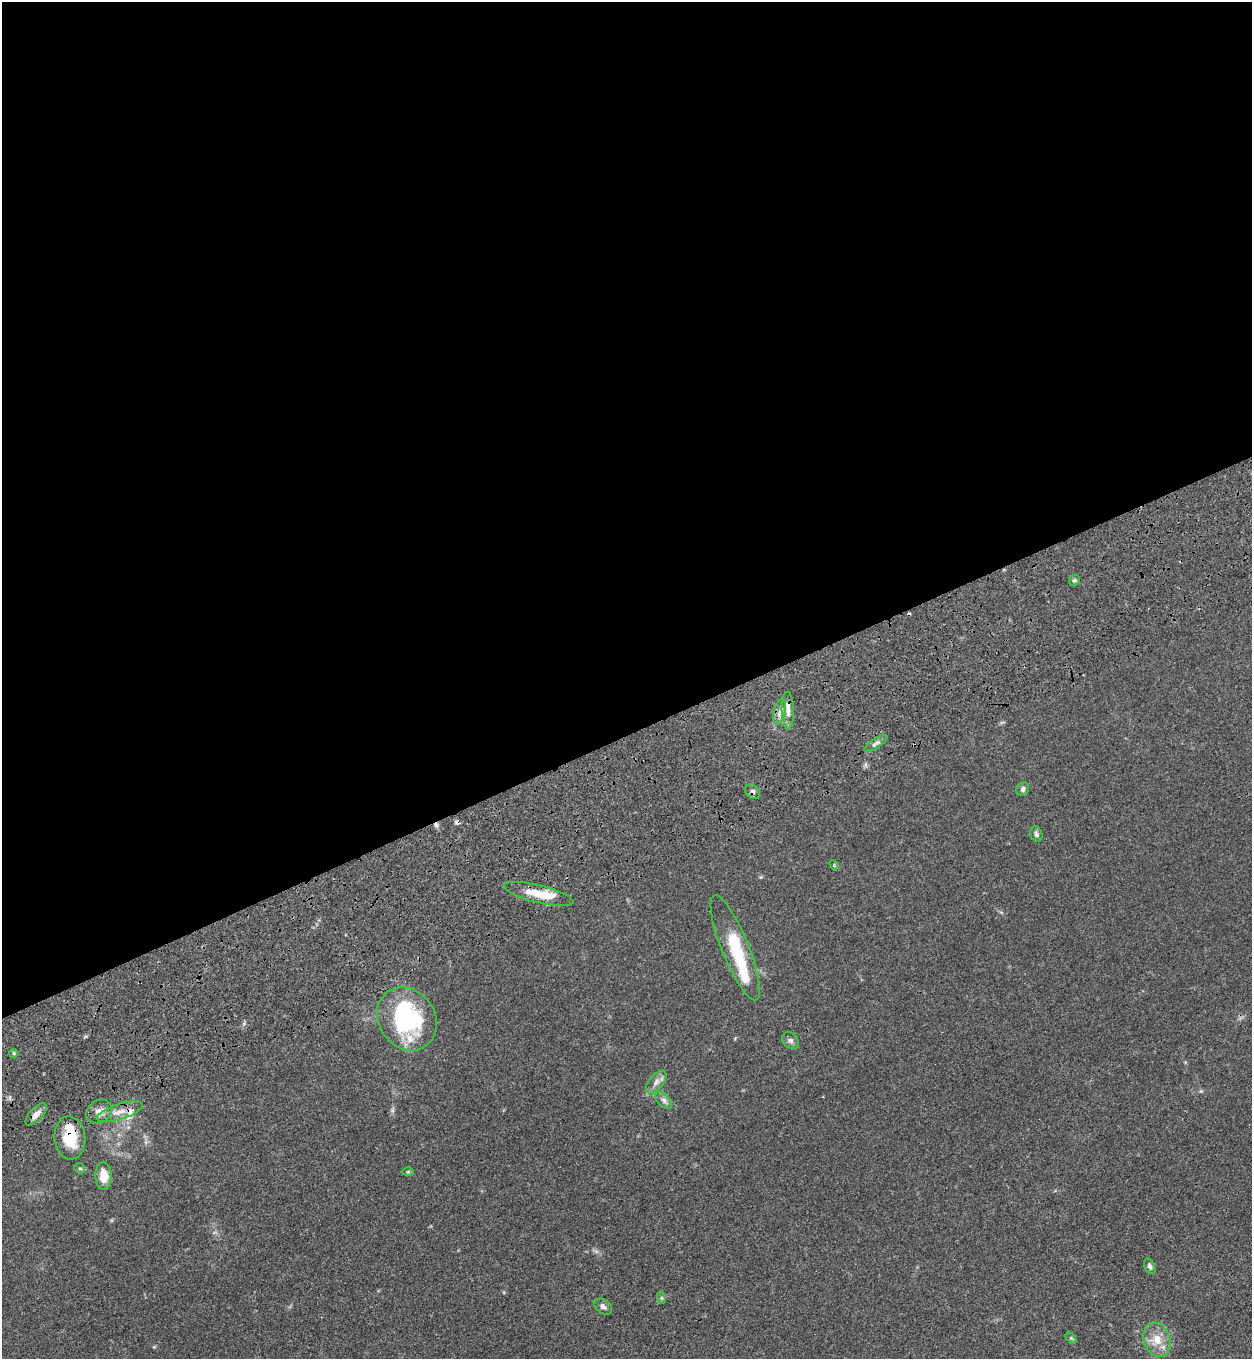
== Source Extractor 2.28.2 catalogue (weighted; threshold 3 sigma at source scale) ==
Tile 2 of 4 x 4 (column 2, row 1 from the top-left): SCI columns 1709-2958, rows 4257-5613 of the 5704 x 5798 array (HDU 1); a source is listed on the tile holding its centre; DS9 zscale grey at full resolution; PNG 1254 x 1361 px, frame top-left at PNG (2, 2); each listed source drawn as its Kron ellipse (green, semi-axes under 4 px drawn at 4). Shown black and unused: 54% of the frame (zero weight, under 3 of 4 exposures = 11% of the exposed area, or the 3 px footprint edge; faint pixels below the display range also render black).
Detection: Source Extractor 2.28.2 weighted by HDU 2 'WHT'; one run over the whole footprint, this tile lists its part. Background 0.0514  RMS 0.0041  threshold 0.0187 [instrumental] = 3 sigma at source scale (4.5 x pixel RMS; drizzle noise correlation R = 1.50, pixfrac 1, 0.05/0.05 arcsec/px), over >= 5 px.
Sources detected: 36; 1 too faint to see at this stretch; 2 inside a brighter object's white glare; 3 cosmic-ray / hot-pixel residue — neither listed nor drawn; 3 inside a brighter listed object's ellipse — not listed separately; the other 27 listed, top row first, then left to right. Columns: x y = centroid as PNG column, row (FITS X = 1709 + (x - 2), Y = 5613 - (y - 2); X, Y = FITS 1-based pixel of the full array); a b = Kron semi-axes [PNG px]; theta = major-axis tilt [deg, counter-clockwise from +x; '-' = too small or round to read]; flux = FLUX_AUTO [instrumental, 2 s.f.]
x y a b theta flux
1074 580 6 5 - 0.76
788 710 18 6 -89 3
780 712 13 6 78 2.3
876 744 13 4 34 1.4
1023 789 7 6 - 1.3
753 792 8 6 -44 1.3
1036 834 8 6 -71 0.95
834 865 5 4 - 0.45
539 894 35 8 -14 8.8
735 948 56 13 -68 20
407 1019 33 28 -55 49
790 1041 9 7 -43 1.4
14 1053 4 4 - 0.89
656 1082 13 7 51 2.3
664 1100 10 6 -46 1.4
99 1112 14 11 35 3.1
120 1112 24 7 18 4.5
36 1114 14 6 48 2.6
70 1138 22 15 -84 12
80 1168 6 5 - 0.59
408 1172 6 4 2 0.44
103 1176 14 8 -90 6.4
1150 1266 8 5 -67 1.3
662 1298 6 4 -71 0.57
603 1307 9 7 -37 1.4
1071 1338 6 4 -44 0.55
1157 1340 18 13 -70 6.4
Overlapping masked pixels (flux is a lower limit): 4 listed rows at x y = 788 710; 753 792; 36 1114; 70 1138